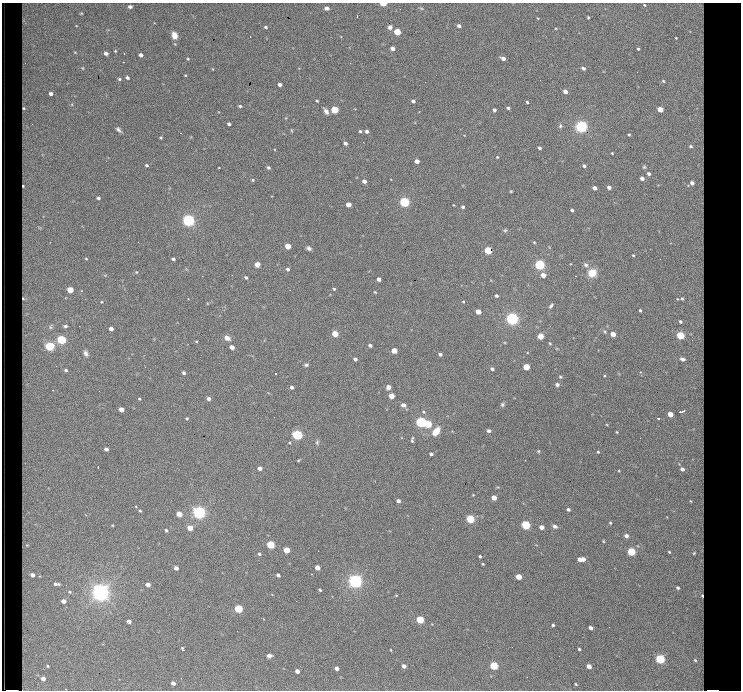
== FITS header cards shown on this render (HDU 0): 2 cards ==
NAXIS1  =                  739 / Axis length
NAXIS2  =                  688 / Axis length

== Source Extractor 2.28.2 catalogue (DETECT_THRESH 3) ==
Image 739 x 688 px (HDU 0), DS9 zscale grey, 1 PNG px = 1 image px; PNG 743 x 692 px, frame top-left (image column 1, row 688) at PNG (2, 3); no overlay
Background 1760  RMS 27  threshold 79.6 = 3 sigma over >= 5 px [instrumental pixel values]
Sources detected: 223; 1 with non-positive FLUX_AUTO (blend fragments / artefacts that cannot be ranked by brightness) is not listed; the other 222 listed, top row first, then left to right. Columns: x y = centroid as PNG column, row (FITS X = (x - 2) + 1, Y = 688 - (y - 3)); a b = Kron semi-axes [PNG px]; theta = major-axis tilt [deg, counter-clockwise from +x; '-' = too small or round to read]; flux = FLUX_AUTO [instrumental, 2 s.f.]
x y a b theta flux
383 4 4 2 - 47000
130 7 4 3 - 4000
327 8 5 4 - 4800
421 8 5 3 - 2000
81 13 3 3 - 1600
357 16 3 2 - 2500
588 17 4 3 - 1900
537 18 4 2 - 1300
459 26 4 3 - 5600
266 27 4 3 - 2600
390 27 4 4 - 6200
397 32 4 4 - 65000
174 35 9 6 -73 13000
250 36 3 2 - 5000
676 38 5 5 - 2500
393 49 4 4 - 13000
115 51 3 3 - 1500
75 52 5 3 - 1600
106 53 4 3 - 6900
141 55 4 3 - 6700
503 58 4 3 - 8800
188 59 4 4 - 1600
123 62 2 2 - 1100
83 68 5 3 - 1700
583 68 6 4 -28 4500
212 69 3 2 - 1000
185 75 4 2 - 1200
127 78 4 3 - 4300
119 79 4 4 - 2400
280 85 4 3 - 7100
565 91 4 4 - 11000
51 94 4 4 - 5700
317 101 3 2 - 1900
413 101 4 3 - 5100
527 102 3 3 - 2300
240 106 4 3 - 2600
24 108 3 2 - 1800
508 108 4 3 - 3500
660 109 4 3 - 25000
335 110 4 4 - 93000
494 110 4 3 - 5500
326 111 6 4 -57 6900
229 124 3 3 - 4500
560 126 7 5 76 3700
581 126 5 5 - 560000
118 130 8 4 -45 4500
291 130 5 3 - 1500
360 131 3 3 - 2500
367 131 4 3 - 5700
161 137 3 3 - 1800
363 142 2 2 - 900
345 143 4 3 - 6300
539 148 3 3 - 3400
612 153 2 2 - 1200
497 157 4 4 - 1500
417 161 4 4 - 13000
146 165 4 3 - 2700
584 166 4 4 - 4600
268 167 4 4 - 3300
649 174 2 2 - 1700
642 178 3 3 - 4100
253 180 4 3 - 2100
364 181 4 4 - 8400
23 186 3 2 - 1800
609 187 4 3 - 3900
594 188 4 4 - 10000
511 191 3 3 - 1500
98 198 4 3 - 3500
404 202 5 4 - 310000
348 204 4 4 - 22000
454 205 3 2 - 1100
463 207 3 3 - 3500
572 210 4 3 - 3800
188 220 5 5 - 590000
505 230 6 5 - 2600
50 242 3 2 - 1200
534 242 4 3 - 1700
288 246 4 4 - 38000
309 248 5 4 - 4300
488 250 4 4 - 110000
86 259 5 3 - 1700
173 259 4 3 - 3600
257 264 6 5 - 8800
540 265 5 4 - 340000
586 265 9 7 -47 6400
287 269 4 4 - 4100
136 272 4 4 - 1700
592 273 8 8 - 32000
543 275 4 4 - 18000
575 276 3 2 - 4200
246 277 4 4 - 2800
379 279 4 4 - 10000
334 289 3 3 - 2200
70 290 4 4 - 44000
290 290 2 2 - 1200
82 291 4 3 - 1800
375 292 4 2 - 1500
496 296 3 3 - 4000
23 298 3 2 - 1400
102 302 4 3 - 1400
463 302 4 3 - 1600
551 306 7 4 45 3400
478 312 4 4 - 22000
512 319 5 5 - 610000
65 326 6 4 -6 3900
51 327 8 7 - 5200
111 329 4 4 - 9100
335 334 4 4 - 52000
613 334 4 4 - 22000
680 335 5 4 - 130000
540 336 5 5 - 12000
227 338 7 5 -24 9200
61 340 5 4 - 210000
196 341 4 2 - 1500
550 343 4 3 - 1900
370 345 4 3 - 5600
50 346 5 4 - 210000
232 347 4 4 - 12000
394 350 4 4 - 33000
86 353 9 6 -68 6400
440 354 4 3 - 4800
355 359 4 3 - 5600
306 365 5 4 - 3100
526 367 4 4 - 56000
492 369 4 3 - 4800
66 370 4 4 - 3800
184 373 4 4 - 3200
275 373 3 2 - 3600
604 376 4 3 - 1600
560 377 5 4 - 2300
557 385 5 5 - 4300
292 387 4 3 - 4600
388 387 5 4 - 7100
53 390 3 2 - 4300
391 396 4 4 - 30000
139 399 4 3 - 1900
208 399 4 4 - 6200
503 404 5 5 - 3200
403 405 5 4 - 7100
121 409 4 4 - 18000
423 412 5 4 - 2700
670 414 4 4 - 22000
274 417 2 2 - 1300
187 418 4 3 - 1800
658 418 3 2 - 5200
421 422 5 4 - 360000
428 424 4 4 - 98000
436 431 10 6 52 21000
489 431 4 3 - 4300
297 435 5 4 - 320000
412 440 8 4 83 3300
317 442 7 5 87 3300
290 443 3 2 - 1400
106 449 4 4 - 7000
538 451 4 4 - 1800
598 452 4 3 - 2300
431 454 4 3 - 4000
298 460 3 2 - 1600
525 460 2 2 - 1100
98 467 3 2 - 2500
260 468 4 4 - 7600
494 498 4 4 - 23000
398 501 4 3 - 7200
568 509 4 4 - 5000
140 511 4 3 - 2000
199 512 5 5 - 630000
179 514 4 4 - 33000
470 519 4 4 - 160000
610 523 3 2 - 2000
112 525 4 3 - 1400
526 525 5 4 - 200000
555 526 7 5 -24 5100
541 527 4 4 - 13000
190 528 4 4 - 31000
166 530 4 3 - 2900
626 536 3 3 - 2200
603 541 3 3 - 1800
270 544 4 4 - 120000
27 545 5 4 - 2300
287 550 4 4 - 46000
631 552 4 4 - 130000
259 554 4 4 - 3300
480 556 3 3 - 2300
580 559 5 3 - 8200
583 559 5 4 - 12000
483 564 3 2 - 1500
176 568 4 4 - 7500
317 568 4 4 - 17000
311 574 2 2 - 1700
32 575 5 4 - 8900
278 575 4 3 - 5100
519 577 4 4 - 32000
355 581 5 5 - 770000
56 584 10 5 -8 6900
148 585 4 4 - 11000
320 590 3 3 - 2900
69 592 5 4 - 3000
101 592 7 6 - 960000
396 595 3 2 - 1300
63 601 5 4 - 12000
238 609 4 4 - 150000
420 620 4 4 - 120000
129 621 4 3 - 8700
553 625 3 3 - 2600
591 628 4 3 - 6300
579 649 4 3 - 2800
183 650 4 3 - 6800
391 650 3 2 - 1100
269 656 5 4 - 6100
559 656 2 2 - 640
660 659 5 4 - 240000
48 666 5 4 - 2400
404 666 4 3 - 4800
494 666 5 4 - 130000
589 666 4 4 - 16000
337 668 4 4 - 8000
297 671 4 4 - 9900
43 678 5 5 - 10000
173 683 4 3 - 7800
576 684 5 4 - 2100
11 690 10 2 0 4900
713 690 10 2 1 26000
At the frame edge (FLAGS 8, measured only in part): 3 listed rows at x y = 383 4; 11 690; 713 690
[1 non-positive-flux detection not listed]